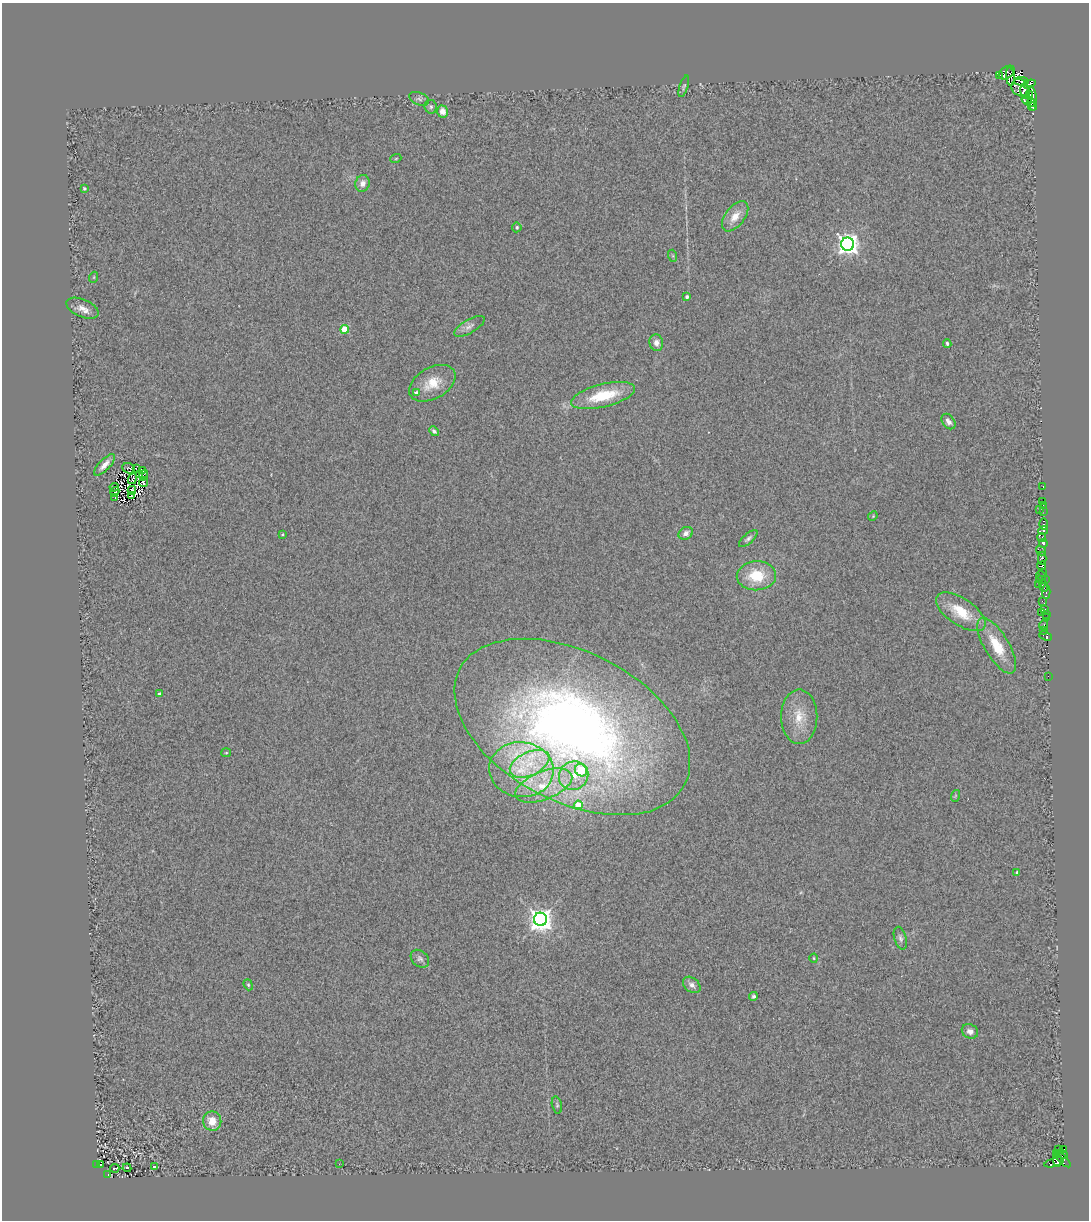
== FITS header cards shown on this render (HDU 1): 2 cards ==
NAXIS1  =                 1087
NAXIS2  =                 1218

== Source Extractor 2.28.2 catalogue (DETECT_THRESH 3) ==
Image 1087 x 1218 px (HDU 1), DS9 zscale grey, 1 PNG px = 1 image px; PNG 1091 x 1222 px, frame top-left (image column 1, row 1218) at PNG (2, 3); each listed source drawn as its Kron ellipse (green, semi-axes under 4 px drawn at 4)
Background 0.411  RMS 0.32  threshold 0.957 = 3 sigma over >= 5 px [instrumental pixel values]
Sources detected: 126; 7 with non-positive FLUX_AUTO (blend fragments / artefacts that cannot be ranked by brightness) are neither listed nor drawn; the other 119 listed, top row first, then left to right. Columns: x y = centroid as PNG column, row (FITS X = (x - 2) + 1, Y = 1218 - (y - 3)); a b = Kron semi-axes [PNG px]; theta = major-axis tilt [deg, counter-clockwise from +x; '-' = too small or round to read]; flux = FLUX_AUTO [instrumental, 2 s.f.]
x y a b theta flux
1007 73 9 5 35 2000
1000 75 4 2 - 590
1010 77 9 4 -85 1800
1021 81 7 4 -3 880
1029 84 6 3 17 2700
684 86 11 4 72 42
1020 88 9 8 - 3700
1025 92 8 4 -80 1100
1029 94 3 3 - 2600
1032 98 12 4 -85 8300
419 99 10 6 -23 61
1027 100 5 4 - 2000
1031 103 4 2 - 1100
1032 106 4 3 - 280
431 107 7 6 - 52
443 111 6 5 - 190
396 158 5 3 - 22
362 183 8 7 - 140
84 188 4 3 - 29
735 216 17 9 52 310
517 227 5 4 - 50
848 244 6 6 - 17000
673 256 6 4 -72 27
94 277 5 3 - 20
687 297 3 3 - 66
82 308 17 9 -23 190
469 326 17 6 30 120
345 329 4 4 - 800
656 343 8 7 - 140
947 344 4 3 - 43
432 383 25 15 30 490
416 393 4 4 - 130
603 396 33 11 14 950
948 421 8 6 -53 91
434 431 5 4 - 55
104 465 14 5 46 170
129 468 6 5 - 23
136 469 4 3 - 16
143 470 3 2 - 12
139 474 3 2 - 13
144 475 5 2 - 27
132 479 5 2 - 38
144 482 5 4 - 13
1043 486 3 2 - 24
114 487 4 2 - 10
132 490 4 2 - 31
115 492 5 3 - 25
132 496 2 2 - 16
115 497 3 2 - 18
1043 502 2 2 - 19
1043 505 3 2 - 21
1039 509 3 2 - 200
1043 511 3 2 - 26
873 516 5 4 - 23
1043 524 6 3 89 140
1043 531 5 3 - 1100
686 533 7 6 - 110
282 534 3 3 - 24
1042 537 4 3 - 780
748 539 11 5 41 63
1043 543 4 3 - 1500
1041 551 5 2 - 50
1042 558 6 3 87 990
1042 566 4 4 - 1100
1043 573 3 3 - 190
756 576 20 14 3 760
1041 576 5 3 - 130
1039 579 2 2 - 340
1045 579 3 2 - 1200
1039 585 2 2 - 13
1043 586 6 3 -71 170
1046 592 7 3 -90 390
1042 601 3 2 - 1300
1044 610 4 3 - 750
961 612 28 13 -34 690
1041 612 3 2 - 360
1046 614 2 2 - 2.9
1046 618 3 2 - 11
1044 625 4 2 - 47
1044 630 3 2 - 36
1046 636 6 4 -22 910
997 646 31 12 -59 650
1048 676 2 2 - 14
159 694 4 3 - 39
799 717 27 18 -90 530
572 727 127 75 -27 20000
226 753 5 4 - 26
530 764 21 11 25 610
521 770 32 27 -6 1500
581 770 6 6 - 1000
574 776 15 14 - 420
544 785 30 14 21 760
955 796 6 3 71 23
578 805 4 4 - 450
1017 872 3 3 - 42
540 919 6 6 - 21000
900 938 12 6 -74 75
814 958 4 4 - 23
420 959 10 7 -42 77
248 985 5 4 - 36
692 985 10 7 -39 120
753 996 4 4 - 43
970 1031 8 7 - 110
557 1105 9 5 -77 41
212 1121 9 9 - 300
1063 1149 4 3 - 220
1059 1150 3 2 - 21
1056 1153 3 2 - 33
1064 1155 3 3 - 600
1057 1160 6 4 -77 530
1063 1160 10 3 -44 72
1054 1162 10 4 17 530
339 1164 3 2 - 17
97 1165 3 2 - 49
100 1165 3 3 - 51
154 1167 3 2 - 18
115 1168 4 2 - 17
127 1168 4 3 - 53
108 1174 2 2 - 13
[7 non-positive-flux detections neither listed nor drawn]